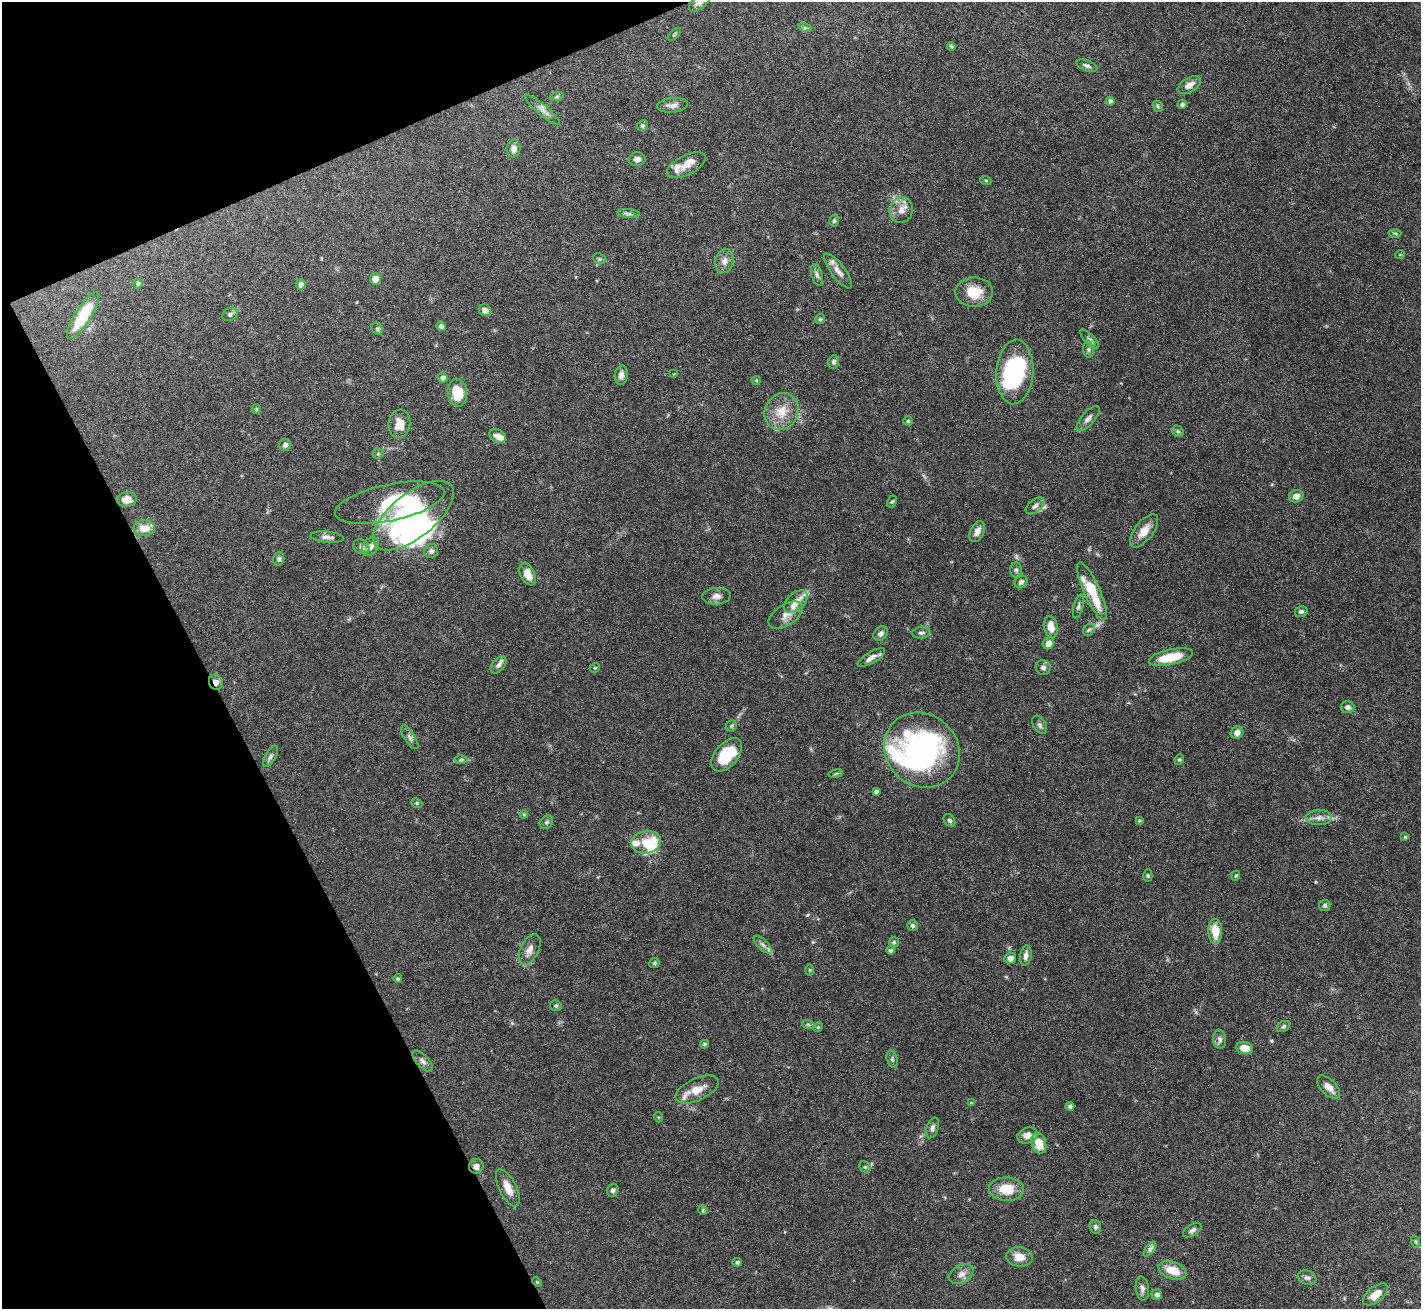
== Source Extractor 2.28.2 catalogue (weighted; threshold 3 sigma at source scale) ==
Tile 5 of 4 x 4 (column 1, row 2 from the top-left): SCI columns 1-1419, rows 2766-4072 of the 5676 x 5665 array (HDU 1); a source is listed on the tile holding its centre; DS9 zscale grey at full resolution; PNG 1423 x 1311 px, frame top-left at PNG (2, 2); each listed source drawn as its Kron ellipse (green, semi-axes under 4 px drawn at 4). Shown black and unused: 21% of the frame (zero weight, under 5 of 10 exposures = <1% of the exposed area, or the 3 px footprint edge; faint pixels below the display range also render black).
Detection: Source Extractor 2.28.2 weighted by HDU 2 'WHT'; one run over the whole footprint, this tile lists its part. Background 0.0674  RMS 0.0024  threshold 0.00968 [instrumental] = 3 sigma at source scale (4.09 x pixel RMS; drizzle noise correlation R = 1.36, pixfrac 0.8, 0.05/0.05 arcsec/px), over >= 5 px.
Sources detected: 180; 1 too faint to see at this stretch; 5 inside a brighter object's white glare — neither listed nor drawn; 16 inside a brighter listed object's ellipse — not listed separately; the other 158 listed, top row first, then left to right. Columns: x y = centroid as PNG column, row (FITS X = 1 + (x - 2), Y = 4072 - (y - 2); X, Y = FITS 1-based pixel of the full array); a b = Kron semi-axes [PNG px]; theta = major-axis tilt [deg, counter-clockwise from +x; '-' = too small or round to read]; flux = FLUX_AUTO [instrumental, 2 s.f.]
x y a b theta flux
700 2 12 6 40 1.3
805 28 7 4 -18 0.37
674 34 8 3 45 0.25
951 46 4 4 - 0.39
1087 66 11 5 -21 0.67
1189 85 13 7 32 1.6
557 96 7 4 20 0.35
1110 101 4 4 - 0.61
1182 104 5 4 - 0.66
673 105 15 7 6 1.2
1158 106 6 4 -50 0.31
542 110 23 5 -40 1.3
642 126 6 5 - 0.45
513 149 8 7 - 1.2
637 159 8 7 - 1
686 165 21 9 26 2.3
986 181 6 3 -20 0.23
901 210 13 11 72 2
628 213 11 4 -5 0.59
834 221 6 5 - 0.37
1395 233 6 4 -1 0.29
1400 254 5 3 - 0.2
599 259 7 5 -21 0.42
724 261 12 9 76 1.5
838 271 21 7 -53 1.5
817 275 11 5 -74 0.67
375 279 5 5 - 2.1
138 283 5 5 - 0.42
301 284 5 5 - 1.2
974 292 19 14 0 4.9
485 310 6 5 - 0.99
230 314 8 6 30 0.57
83 316 27 8 57 8.3
820 319 5 5 - 0.32
441 326 5 4 - 0.82
377 329 6 5 - 0.39
1089 339 12 5 -45 0.69
1088 349 8 5 -84 0.61
834 362 6 5 - 0.57
1015 372 32 18 86 22
674 374 2 2 - 0.22
621 375 10 6 85 1.2
443 378 5 5 - 0.71
756 380 4 4 - 0.25
457 393 14 9 -80 5.4
256 409 5 4 - 0.27
782 412 19 16 61 4.3
1088 419 16 6 49 1.1
908 421 4 4 - 0.34
399 424 14 11 83 2.7
1178 431 6 5 - 0.4
497 436 8 6 -32 1.3
285 445 6 6 - 0.68
378 454 5 5 - 0.32
1296 496 7 6 - 1.3
127 499 10 7 6 2.2
892 502 6 4 60 0.34
390 503 56 18 12 13
1035 506 11 6 40 0.77
413 516 48 22 39 38
144 528 10 8 1 3.1
977 531 11 6 65 1.3
1144 531 20 9 53 2.8
327 537 16 5 -5 0.95
361 547 8 7 - 0.7
370 547 10 7 52 1.2
431 551 7 7 - 0.79
279 559 6 5 - 0.56
1016 570 8 5 -89 0.48
528 574 12 7 -64 2.9
1021 582 7 6 - 0.65
1092 591 31 8 -66 8.7
716 596 14 8 4 1.3
796 601 14 8 42 1.9
1078 606 12 4 76 0.58
1301 611 6 5 - 0.54
786 615 19 10 33 2
1051 627 11 6 -80 2.5
1089 630 6 5 - 0.42
921 633 9 5 9 0.64
881 634 8 6 41 0.79
1048 643 6 5 - 1.3
1171 657 22 7 12 5.9
871 658 15 5 32 1.2
498 665 9 6 49 0.81
595 668 5 4 - 0.26
1043 668 7 7 - 0.74
216 682 8 7 - 1.1
1348 707 7 6 - 0.8
1040 725 10 6 -59 0.66
731 726 6 5 - 0.34
1237 733 6 6 - 1.1
410 737 14 5 -57 0.7
922 750 40 36 -45 50
727 755 19 11 49 8.7
271 756 12 5 60 0.73
1179 759 5 4 - 0.31
461 760 6 4 1 0.38
836 774 7 3 9 0.28
876 792 4 4 - 0.61
417 803 5 4 - 0.33
524 814 4 4 - 0.23
1319 818 13 7 3 1.2
949 820 7 5 -55 0.54
1139 820 4 3 - 0.29
546 822 7 6 - 0.44
1405 837 4 4 - 0.31
646 842 15 11 8 3.5
1148 875 6 4 -89 0.3
1236 876 5 4 - 0.25
1325 905 6 5 - 0.48
912 925 5 5 - 0.52
1215 931 12 7 -89 3.4
894 942 5 5 - 0.31
763 944 11 5 -44 0.79
530 949 16 9 65 1.6
890 950 4 4 - 0.57
1026 956 10 5 80 0.98
1010 958 6 5 - 1.3
654 963 5 5 - 0.32
810 970 6 4 89 0.23
398 979 4 4 - 0.37
556 1006 6 5 - 0.4
808 1024 6 4 -19 0.33
818 1027 5 4 - 0.25
1283 1027 7 5 32 0.45
1220 1039 9 6 -84 0.85
704 1044 4 4 - 0.38
1244 1048 8 6 -13 3
892 1059 9 5 -74 0.48
422 1061 13 6 -47 0.94
1328 1087 14 7 -45 1.8
697 1090 23 11 24 3
971 1103 4 4 - 0.18
1070 1106 4 4 - 0.6
658 1117 5 3 - 0.21
932 1128 11 5 70 0.68
1027 1135 10 7 23 1.8
1039 1143 10 7 -73 4
476 1166 7 7 - 1.1
865 1167 6 5 - 0.39
508 1188 20 8 -63 2.5
1006 1189 18 11 -2 4.6
613 1190 6 5 - 0.64
703 1210 5 4 - 0.26
1095 1227 7 5 -74 0.56
1192 1230 10 5 31 0.66
1416 1242 6 4 -72 0.31
1150 1249 8 4 54 0.63
1019 1257 13 9 -7 2.5
737 1262 5 4 - 0.47
1172 1270 14 8 -19 3.8
961 1274 13 9 31 1.4
1307 1278 9 7 -20 0.75
537 1282 5 3 - 0.23
1142 1288 12 6 -83 0.8
1375 1294 15 7 39 2.7
1157 1295 5 5 - 0.79
Overlapping masked pixels (flux is a lower limit): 2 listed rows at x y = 216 682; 476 1166
Isophote crosses this tile's border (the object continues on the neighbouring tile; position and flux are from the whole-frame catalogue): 1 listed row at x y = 700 2